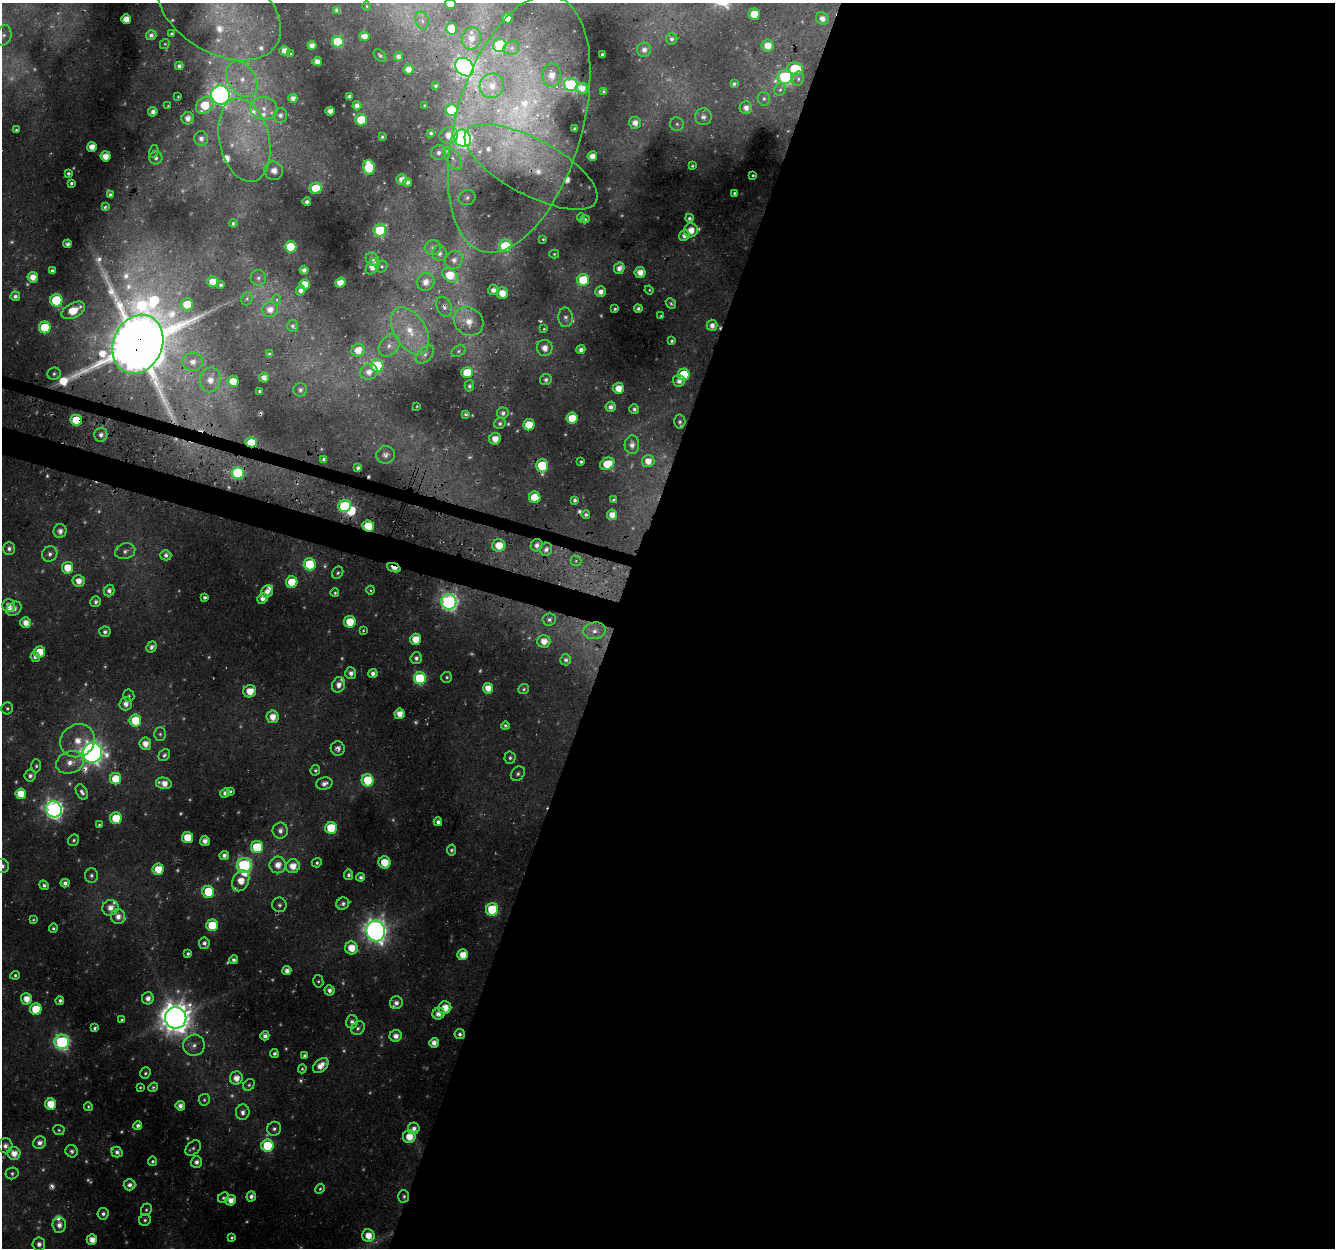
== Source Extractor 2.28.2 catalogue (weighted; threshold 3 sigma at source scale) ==
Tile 12 of 4 x 4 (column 4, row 3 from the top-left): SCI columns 4030-5362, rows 1572-2817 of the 5386 x 5586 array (HDU 1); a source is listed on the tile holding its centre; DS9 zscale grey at full resolution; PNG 1337 x 1250 px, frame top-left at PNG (2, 3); each listed source drawn as its Kron ellipse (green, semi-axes under 4 px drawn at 4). Shown black and unused: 56% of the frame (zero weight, under 3 of 4 exposures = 4% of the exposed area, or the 3 px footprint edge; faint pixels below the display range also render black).
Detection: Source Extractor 2.28.2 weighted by HDU 2 'WHT'; one run over the whole footprint, this tile lists its part. Background 0.0308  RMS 0.0048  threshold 0.0217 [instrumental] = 3 sigma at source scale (4.5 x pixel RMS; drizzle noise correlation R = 1.50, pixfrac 1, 0.0396/0.0396 arcsec/px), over >= 5 px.
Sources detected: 519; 109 too faint to see at this stretch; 1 inside a brighter object's white glare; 7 cosmic-ray / hot-pixel residue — neither listed nor drawn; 21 inside a brighter listed object's ellipse — not listed separately; the other 381 listed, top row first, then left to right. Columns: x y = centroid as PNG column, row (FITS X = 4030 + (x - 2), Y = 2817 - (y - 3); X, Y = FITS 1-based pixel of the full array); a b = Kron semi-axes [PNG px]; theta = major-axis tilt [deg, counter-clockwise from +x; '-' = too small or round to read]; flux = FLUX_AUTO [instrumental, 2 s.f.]
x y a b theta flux
450 4 5 5 - 6.6
367 6 4 3 - 0.54
219 10 67 42 -31 60
337 10 4 4 - 2
754 14 5 5 - 10
507 18 5 5 - 8.3
822 18 7 6 - 4.1
126 19 5 5 - 7.8
422 20 9 6 -74 2.4
451 28 6 5 - 14
171 34 3 3 - 0.82
3 35 10 7 75 2.9
151 35 5 5 - 2.4
364 36 5 5 - 4.8
471 38 11 9 80 6.4
672 39 6 5 - 1.8
338 42 6 5 - 37
165 44 5 4 - 0.78
312 45 4 4 - 3.9
500 45 7 6 - 57
768 45 6 6 - 8
512 48 8 6 15 2.1
644 50 7 7 - 3.2
284 51 5 5 - 3.9
291 54 3 2 - 0.51
602 54 3 3 - 1.2
380 55 7 5 -44 1.4
398 57 4 4 - 2.8
317 62 4 4 - 4.2
179 66 4 4 - 1.9
465 67 10 8 -47 250
408 69 5 5 - 5.2
795 69 8 6 -6 33
552 75 12 9 89 6.6
785 77 7 7 - 80
242 79 19 13 -56 15
798 79 7 5 79 1.2
734 84 4 3 - 1.2
571 85 7 6 - 89
435 86 3 3 - 0.84
492 86 12 12 - 7.5
582 88 6 5 - 5.2
780 90 6 5 - 1.1
604 91 4 3 - 1.3
221 95 9 9 - 290
349 96 4 4 - 2.1
178 97 3 2 - 0.58
293 98 4 4 - 3.5
764 99 7 6 - 1.3
205 105 9 7 40 19
424 105 3 2 - 0.4
168 106 3 2 - 0.46
357 106 4 4 - 3.3
264 108 14 11 -7 6.8
746 108 6 6 - 4.2
452 110 6 6 - 29
330 111 4 4 - 3.7
153 112 5 4 - 3.2
280 115 7 6 - 2.4
703 117 8 8 - 3.7
188 118 6 6 - 4.6
361 120 6 5 - 20
635 123 6 6 - 4.7
519 124 133 63 74 180
677 124 7 6 - 1.4
574 129 4 3 - 1.4
16 130 3 3 - 0.8
431 133 4 3 - 1.2
449 135 9 8 - 7.4
382 137 3 3 - 1
201 138 7 7 - 3.4
463 138 9 8 - 180
244 140 42 25 -77 40
92 147 5 5 - 6.8
154 151 6 4 73 0.98
439 153 7 7 - 2.6
106 156 5 5 - 7.9
592 156 5 4 - 6
156 158 6 6 - 2.2
453 158 13 7 -57 3.6
692 166 4 3 - 0.86
369 167 7 5 -77 31
531 167 74 28 -28 58
274 171 9 9 - 5.3
68 173 4 3 - 1.3
753 175 3 3 - 0.86
402 179 5 5 - 5.3
408 182 4 4 - 2.4
71 183 4 3 - 1.3
316 188 6 5 - 22
734 193 3 3 - 1.1
110 195 4 3 - 1.5
467 197 9 7 23 2
307 202 4 4 - 1.9
105 207 4 3 - 0.82
581 218 5 4 - 0.8
689 218 4 4 - 1.5
585 219 4 4 - 0.95
233 223 4 4 - 1.2
380 230 6 6 - 39
691 230 7 6 - 7.4
684 236 5 5 - 2.6
543 239 3 3 - 0.68
67 244 4 4 - 1.7
505 246 6 6 - 30
291 247 6 5 - 22
433 247 8 7 - 2.1
440 253 8 7 - 2.3
554 254 5 4 - 0.72
372 259 7 6 - 1.8
454 260 9 8 - 3.6
373 266 9 5 55 6.3
382 266 6 5 - 1
619 268 6 5 - 4.3
304 270 4 4 - 2.9
52 271 4 4 - 2.1
640 272 5 5 - 7
450 275 9 6 -39 16
33 277 5 5 - 6.9
258 278 8 7 - 1.9
583 280 6 6 - 27
213 282 5 5 - 9.1
426 282 9 8 - 5.3
340 283 5 5 - 7.4
305 284 5 5 - 7.4
221 285 4 3 - 1.4
301 290 5 4 - 2.8
493 290 5 5 - 3.6
649 290 4 3 - 0.77
601 292 5 5 - 4.3
502 293 6 5 - 7.6
15 296 5 4 - 2.1
247 299 7 5 70 1
56 300 6 6 - 41
277 300 5 3 - 0.69
671 303 6 4 -49 1.1
187 304 6 6 - 13
444 307 10 7 -65 2.3
270 309 7 7 - 5.3
615 309 3 3 - 0.91
638 309 4 4 - 1.5
73 310 13 7 28 14
661 316 3 3 - 0.82
566 317 10 7 -86 2.5
468 321 15 13 -39 9.9
712 325 5 5 - 4.1
293 326 6 5 - 1.3
45 327 6 6 - 27
544 329 4 3 - 0.61
410 331 26 15 -58 18
672 341 4 3 - 1.1
138 344 30 24 66 4900
389 345 12 9 49 4.1
545 348 8 8 - 5.4
358 350 7 6 - 8.5
581 350 4 4 - 2.9
458 351 7 5 28 1.4
269 354 4 3 - 1.4
425 355 11 6 45 2.5
193 362 10 9 - 5.3
377 366 6 6 - 54
369 372 9 8 - 5.2
467 373 5 5 - 16
54 374 7 6 - 1.4
684 374 6 6 - 30
264 377 5 5 - 3.1
210 380 12 10 76 8.2
546 380 6 5 - 2.1
233 381 5 5 - 10
679 381 6 6 - 3.5
469 386 5 4 - 1.6
618 388 5 5 - 6.5
300 390 7 6 - 2
259 391 3 3 - 0.98
417 406 3 2 - 0.43
611 407 5 5 - 2.9
634 409 5 4 - 1.6
503 413 6 5 - 2.3
465 414 4 3 - 1.2
572 418 5 5 - 16
76 420 5 5 - 20
680 422 7 5 88 1.7
500 423 6 5 - 1.6
529 425 5 5 - 16
101 435 7 6 - 2.7
495 439 6 6 - 5.9
251 442 5 5 - 18
632 445 9 7 86 4.4
385 455 9 8 - 3
324 459 4 4 - 1.8
648 461 6 6 - 7.2
581 462 4 3 - 1.2
607 464 7 6 - 15
542 466 7 6 - 37
358 468 4 3 - 1.7
238 473 6 6 - 54
535 497 6 5 - 14
575 500 4 3 - 1.7
613 500 3 3 - 0.92
345 506 6 6 - 51
586 514 4 4 - 1.3
612 515 5 5 - 6.1
368 526 6 5 - 16
60 531 7 6 - 3
499 545 6 6 - 10
537 545 6 6 - 2.8
9 549 6 5 - 2.4
546 549 7 6 - 2.8
125 551 10 7 16 2.9
50 554 8 7 - 2.6
166 555 5 5 - 2.5
576 561 5 5 - 0.94
310 564 6 6 - 34
67 568 6 5 - 13
394 568 7 4 -22 8.2
338 573 6 5 - 1.2
79 581 6 6 - 6.2
292 582 6 6 - 17
371 590 4 4 - 0.71
109 591 6 5 - 3.1
267 591 6 5 - 4.2
335 593 4 4 - 0.96
205 597 4 4 - 1.4
263 599 5 5 - 4.4
96 602 5 5 - 2.1
449 602 8 7 - 210
9 606 6 6 - 5.1
14 609 8 6 39 3
549 619 7 6 - 1.9
350 622 6 5 - 17
26 623 5 5 - 6.3
363 630 3 3 - 0.62
594 631 11 8 8 5.1
105 632 5 5 - 2
415 639 5 5 - 12
544 641 7 6 - 6.4
152 647 6 5 - 2.6
39 652 6 5 - 14
35 657 5 4 - 2.1
416 658 6 5 - 2.3
566 660 5 5 - 1.8
351 673 6 5 - 2.7
373 673 4 4 - 2.8
447 677 5 5 - 1.1
420 678 6 6 - 55
339 685 8 6 67 4.6
488 688 5 5 - 7.7
524 689 5 5 - 1
250 691 6 6 - 9
129 696 6 5 - 0.97
126 704 6 6 - 4.5
7 708 6 5 - 1.2
399 714 5 5 - 7.3
272 717 6 6 - 7.7
135 720 6 6 - 23
505 726 4 4 - 1.4
160 734 7 6 - 1.3
78 741 18 16 31 13
145 744 6 6 - 6.7
338 748 7 7 - 3.2
92 753 10 9 - 430
164 755 7 5 49 1.5
510 758 6 5 - 1.3
70 762 14 11 20 7.2
36 766 6 4 -89 1.2
315 770 5 4 - 1.1
518 774 8 6 45 1.7
30 776 6 5 - 2.1
116 779 5 5 - 16
368 780 6 6 - 26
164 783 8 5 -12 6.8
324 783 8 6 12 3.2
230 791 4 3 - 0.98
82 792 8 5 -59 2.1
225 793 5 4 - 3.1
21 794 5 5 - 12
54 809 8 7 - 270
116 818 6 6 - 18
438 822 4 4 - 2.6
99 825 4 3 - 0.74
331 828 6 6 - 30
280 830 8 7 - 3.6
188 838 5 5 - 16
74 840 6 5 - 1.3
205 841 5 5 - 3.5
257 847 6 6 - 30
451 850 5 4 - 1.5
224 855 5 4 - 3.1
384 862 6 6 - 11
317 863 5 4 - 1.3
244 865 7 7 - 130
278 865 8 8 - 7.6
2 866 7 7 - 3
293 866 7 7 - 9
158 869 6 5 - 13
91 875 7 6 - 2
349 875 5 4 - 1.8
361 877 4 4 - 2
241 881 11 8 63 9.7
65 883 4 4 - 2.6
44 885 5 4 - 1.7
208 892 6 6 - 23
343 904 7 6 - 1.9
279 905 7 7 - 1.7
110 908 8 7 - 5.9
492 909 6 6 - 36
118 917 7 7 - 5
33 920 4 3 - 0.83
212 925 6 6 - 24
53 928 4 4 - 1.2
376 931 10 9 - 510
204 943 6 5 - 2.3
351 948 6 6 - 12
188 954 4 3 - 1.3
463 955 5 5 - 10
233 960 5 4 - 1.9
287 971 4 4 - 3.3
15 975 5 4 - 1.2
318 981 6 5 - 1
330 990 5 5 - 2.7
148 998 6 6 - 4.1
26 999 6 5 - 8
60 1001 4 4 - 1.7
396 1003 6 6 - 3.5
445 1008 6 6 - 8.5
36 1009 6 5 - 20
439 1014 6 5 - 4.1
176 1018 11 10 - 1200
122 1020 4 3 - 1
352 1022 6 6 - 2.3
95 1028 4 3 - 1.3
358 1028 7 6 - 1.7
460 1034 5 5 - 2
265 1036 4 4 - 3.1
396 1036 6 6 - 4.7
62 1042 7 7 - 140
434 1043 5 5 - 4.4
194 1045 10 10 - 4.5
274 1053 4 4 - 1.8
304 1056 4 3 - 1.6
321 1065 9 6 43 6.7
302 1069 4 4 - 0.83
145 1073 6 5 - 1.1
236 1078 6 6 - 6.8
249 1085 6 5 - 1.2
140 1087 3 3 - 0.66
153 1087 5 4 - 1
204 1100 6 5 - 1.1
51 1104 5 5 - 13
88 1106 4 4 - 0.84
180 1106 5 4 - 3.5
243 1112 7 7 - 3
138 1125 4 4 - 2.2
414 1128 6 6 - 3.1
274 1129 7 6 - 1.9
59 1130 6 5 - 1
409 1137 6 6 - 10
40 1143 6 6 - 3.5
5 1146 7 7 - 2.8
267 1146 6 6 - 38
193 1148 9 6 43 1.7
72 1151 6 6 - 1.8
117 1152 5 5 - 2.2
14 1153 6 6 - 7.5
153 1161 5 4 - 1.1
196 1162 6 5 - 2.9
12 1173 6 5 - 1.5
130 1185 6 5 - 3.1
320 1189 5 4 - 0.98
251 1196 5 4 - 2.4
404 1196 6 5 - 1.4
223 1198 6 5 - 1.2
231 1200 5 5 - 6.3
146 1210 6 5 - 1.1
103 1214 6 5 - 1.8
145 1220 6 5 - 1.5
59 1225 7 6 - 4.3
368 1236 6 6 - 9
232 1238 4 3 - 1
92 1240 5 5 - 6.5
39 1244 6 6 - 3.1
Overlapping masked pixels (flux is a lower limit): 17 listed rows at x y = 519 124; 463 138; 244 140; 531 167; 444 307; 138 344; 76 420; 251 442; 238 473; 345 506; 368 526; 394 568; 449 602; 338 748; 92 753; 460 1034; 404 1196
Isophote crosses this tile's border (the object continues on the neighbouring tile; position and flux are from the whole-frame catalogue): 4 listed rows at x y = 450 4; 219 10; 519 124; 2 866